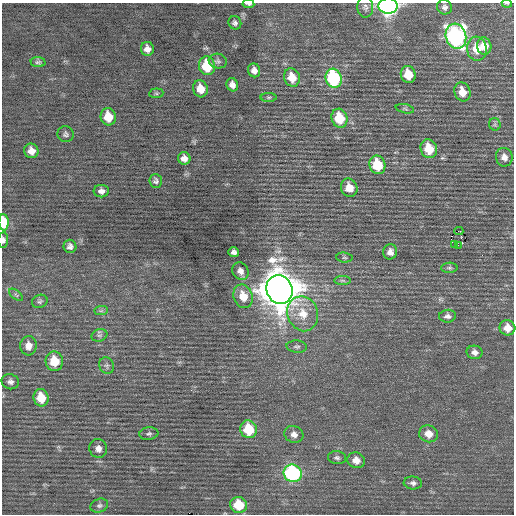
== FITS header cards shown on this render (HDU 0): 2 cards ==
NAXIS1  =                  512 / Axis length
NAXIS2  =                  512 / Axis length

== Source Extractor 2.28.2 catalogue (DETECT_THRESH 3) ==
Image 512 x 512 px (HDU 0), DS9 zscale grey, 1 PNG px = 1 image px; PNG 516 x 516 px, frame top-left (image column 1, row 512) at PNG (2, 3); each listed source drawn as its Kron ellipse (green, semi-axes under 4 px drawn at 4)
Background 0.138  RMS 0.78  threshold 2.35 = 3 sigma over >= 5 px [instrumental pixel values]
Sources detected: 75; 1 with non-positive FLUX_AUTO (blend fragments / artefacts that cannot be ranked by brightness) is neither listed nor drawn; the other 74 listed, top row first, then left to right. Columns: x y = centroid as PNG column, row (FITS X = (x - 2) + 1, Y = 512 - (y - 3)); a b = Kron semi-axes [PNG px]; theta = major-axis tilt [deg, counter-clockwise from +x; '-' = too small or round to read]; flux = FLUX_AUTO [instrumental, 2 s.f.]
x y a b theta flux
507 3 5 2 - 52
248 4 6 3 -6 130
388 6 9 8 - 20000
365 7 11 8 -87 190
444 7 7 7 - 170
235 23 7 6 - 160
456 36 13 10 -74 14000
484 46 9 7 -78 630
147 49 7 6 - 310
477 49 12 10 -83 970
218 61 9 7 -10 150
38 62 7 5 -4 110
207 66 9 8 - 2000
254 70 7 6 - 270
408 74 9 7 -73 1100
292 77 9 8 - 820
334 78 10 8 -73 5800
232 85 7 5 -69 250
200 89 8 7 - 710
462 92 10 8 -70 650
156 93 7 5 5 84
269 97 8 4 0 77
405 109 9 4 -12 100
108 117 8 7 - 1000
339 118 9 8 - 1600
495 124 6 5 - 110
66 134 8 8 - 140
429 149 9 8 - 1300
31 151 7 7 - 420
504 157 9 8 - 310
184 158 6 6 - 330
377 165 9 8 - 1900
156 181 7 6 - 140
349 188 9 8 - 670
101 191 8 6 0 240
4 222 8 5 -88 1900
459 231 4 2 - 3500
3 240 8 5 86 150
455 244 3 2 - 56
458 245 2 2 - 500
70 246 7 6 - 180
234 252 5 5 - 160
390 252 8 7 - 270
344 257 8 5 -6 100
449 268 8 5 2 100
240 271 9 7 -56 290
342 280 8 4 -1 97
279 290 14 13 - 140000
16 295 8 4 -38 100
243 296 12 9 -71 800
40 301 8 6 25 130
101 311 7 4 1 87
303 314 18 15 -70 1100
447 316 8 6 5 200
507 328 8 7 - 570
99 335 8 6 19 140
28 346 9 8 - 390
297 347 10 6 -4 140
475 352 8 6 -11 230
54 361 10 8 -80 1200
107 366 8 7 - 140
10 382 9 7 -19 200
41 398 9 7 -75 1100
248 429 9 8 - 1900
149 434 9 6 8 140
294 434 10 8 -25 300
429 434 9 8 - 510
98 449 9 8 - 300
337 458 9 6 -6 150
356 460 9 7 -19 450
293 473 9 8 - 8800
413 483 9 6 -4 180
239 505 8 8 - 1600
99 506 9 6 20 160
At the frame edge (FLAGS 8, measured only in part): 5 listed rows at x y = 507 3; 248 4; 388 6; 4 222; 3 240
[1 non-positive-flux detection neither listed nor drawn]